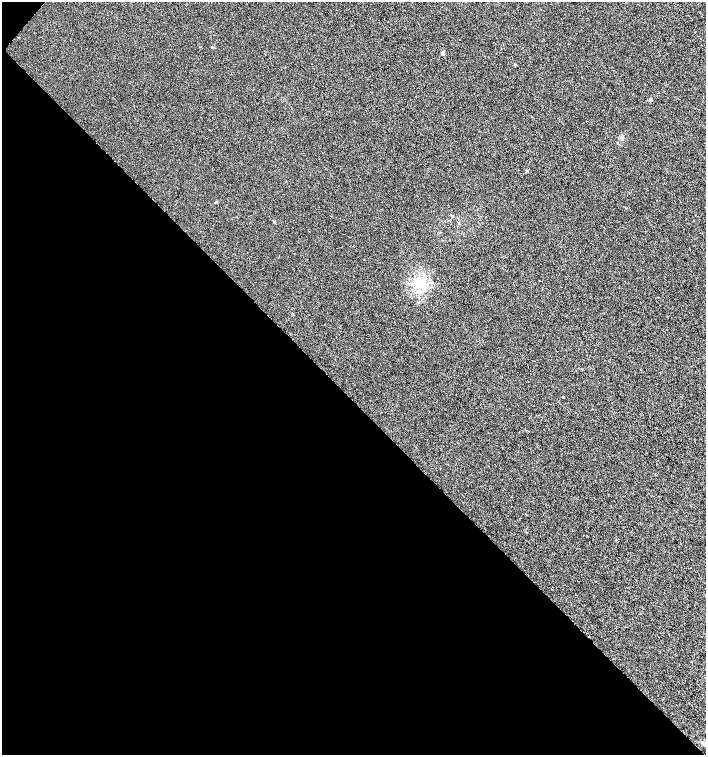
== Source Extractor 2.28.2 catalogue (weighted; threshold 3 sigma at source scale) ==
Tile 9 of 4 x 4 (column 1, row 3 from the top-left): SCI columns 231-1638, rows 1506-3010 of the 6027 x 6025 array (HDU 1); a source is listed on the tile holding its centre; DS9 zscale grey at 2 x 2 block average (1 PNG px = mean of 2 x 2 image px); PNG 708 x 757 px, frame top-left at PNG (2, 2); no overlay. Shown black and unused: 47% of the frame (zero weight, under 3 of 6 exposures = <1% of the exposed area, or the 3 px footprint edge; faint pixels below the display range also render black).
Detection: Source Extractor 2.28.2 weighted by HDU 2 'WHT'; one run over the whole footprint, this tile lists its part. Background 8.72e-04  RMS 0.0025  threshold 0.0103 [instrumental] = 3 sigma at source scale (4.09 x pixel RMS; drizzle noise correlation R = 1.36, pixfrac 0.8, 0.0396/0.0396 arcsec/px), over >= 5 px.
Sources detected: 5; all 5 listed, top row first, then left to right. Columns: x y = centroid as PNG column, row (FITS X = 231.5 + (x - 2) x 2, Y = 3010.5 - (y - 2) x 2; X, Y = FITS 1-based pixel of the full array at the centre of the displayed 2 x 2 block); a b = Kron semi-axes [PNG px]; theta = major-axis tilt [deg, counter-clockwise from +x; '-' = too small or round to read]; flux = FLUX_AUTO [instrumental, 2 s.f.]
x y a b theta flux
212 47 4 2 - 0.38
443 53 4 4 - 0.8
650 100 4 3 - 0.81
419 283 4 3 - 120
704 744 7 4 -39 1.3
Isophote crosses this tile's border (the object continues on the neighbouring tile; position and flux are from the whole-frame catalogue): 1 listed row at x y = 704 744